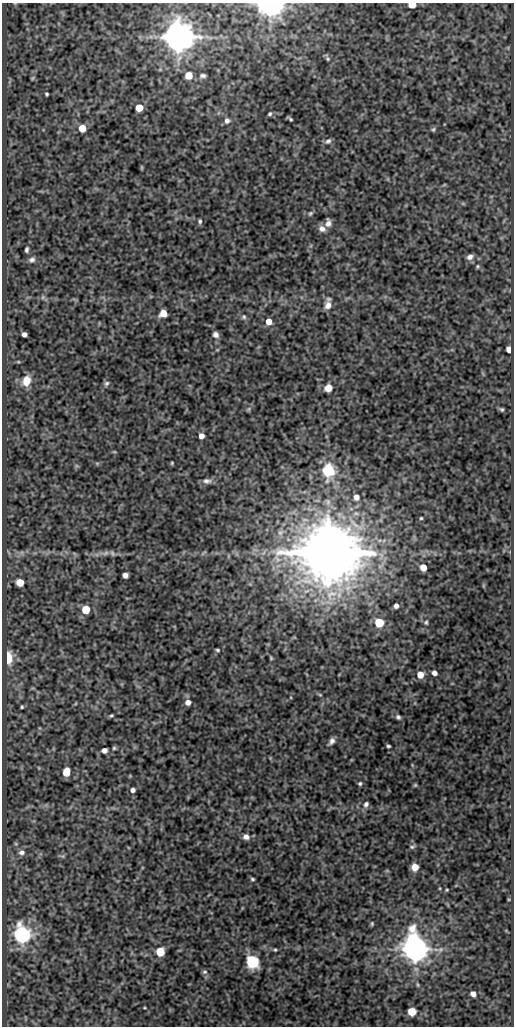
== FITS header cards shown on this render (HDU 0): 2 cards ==
NAXIS1  =                  512
NAXIS2  =                 1024

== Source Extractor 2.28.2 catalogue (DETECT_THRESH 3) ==
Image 512 x 1024 px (HDU 0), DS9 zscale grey, 1 PNG px = 1 image px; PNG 516 x 1028 px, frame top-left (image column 1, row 1024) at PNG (2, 3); no overlay
Background 81.8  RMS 0.51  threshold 1.52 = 3 sigma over >= 5 px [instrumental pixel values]
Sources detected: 95; all 95 listed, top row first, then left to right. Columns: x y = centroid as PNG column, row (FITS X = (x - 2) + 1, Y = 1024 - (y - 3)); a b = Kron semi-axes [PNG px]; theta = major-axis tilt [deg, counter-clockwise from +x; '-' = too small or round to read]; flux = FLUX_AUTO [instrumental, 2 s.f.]
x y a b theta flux
269 4 9 6 -6 21000
412 5 5 4 - 870
178 37 8 8 - 100000
328 59 7 6 - 62
188 75 5 5 - 690
203 76 8 5 0 88
33 78 6 4 37 42
47 94 4 3 - 49
139 108 5 5 - 770
270 114 6 5 - 69
290 119 6 3 -37 62
227 121 7 7 - 150
82 128 5 5 - 710
433 129 6 5 - 55
328 141 9 6 31 110
142 167 6 3 -90 35
444 185 6 3 19 33
463 203 6 4 -1 42
310 213 7 5 49 59
200 221 6 5 - 65
328 223 10 6 87 170
322 229 9 7 -33 180
27 250 5 3 - 76
470 257 9 6 21 150
32 260 8 6 8 120
477 266 5 5 - 46
43 297 6 5 - 65
328 305 10 8 81 240
163 313 6 5 - 490
244 317 7 6 - 74
269 321 5 5 - 410
24 334 4 4 - 160
216 335 7 6 - 130
509 349 5 4 - 350
26 381 10 8 71 560
106 383 7 6 - 82
328 388 7 7 - 320
249 409 7 4 89 53
502 409 7 4 -39 56
201 436 5 5 - 220
114 452 5 3 - 30
172 463 4 3 - 34
328 470 10 9 - 1700
207 481 12 7 -3 150
356 497 6 6 - 200
421 518 3 3 - 39
328 552 16 15 - 300000
106 553 9 6 27 110
112 553 8 5 -50 67
203 553 10 2 41 35
423 567 5 5 - 490
125 575 5 5 - 190
20 582 5 5 - 850
396 606 5 5 - 120
86 610 5 5 - 1200
426 622 6 5 - 56
379 623 6 5 - 1900
217 650 6 4 -3 56
7 658 7 4 -90 1900
271 658 6 3 -71 43
434 673 5 4 - 150
420 675 6 5 - 470
320 695 6 3 -19 36
188 702 6 6 - 180
22 707 3 3 - 44
111 716 5 4 - 48
398 717 6 5 - 77
332 741 8 5 56 140
388 746 4 3 - 52
114 748 5 5 - 49
104 750 6 5 - 170
66 772 7 5 73 770
360 783 5 4 - 55
415 785 4 4 - 41
133 790 6 5 - 120
366 804 7 6 - 110
246 837 7 6 - 170
16 844 6 4 -71 46
412 847 8 5 17 69
22 852 8 7 - 140
62 856 6 6 - 62
415 867 6 6 - 320
252 879 4 3 - 49
447 890 4 3 - 34
372 924 5 4 - 43
22 934 7 6 - 20000
415 949 9 7 -75 68000
275 950 4 4 - 38
160 952 6 5 - 1400
252 962 6 6 - 7700
204 972 7 6 - 71
418 985 7 3 -71 47
473 994 5 4 - 190
145 1008 5 3 - 28
412 1012 6 6 - 540
At the frame edge (FLAGS 8, measured only in part): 2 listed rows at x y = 269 4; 412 5

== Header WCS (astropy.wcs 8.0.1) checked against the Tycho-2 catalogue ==
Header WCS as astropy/WCSLIB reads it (CRVAL/CRPIX/CD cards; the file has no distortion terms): RA---SIN/DEC--SIN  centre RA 01:00:54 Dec -01:01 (15.23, -1.01 deg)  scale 1 arcsec/px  FOV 8.5' x 17.1'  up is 0 deg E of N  parity normal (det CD < 0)
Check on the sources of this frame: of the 60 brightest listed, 5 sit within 2.0 arcsec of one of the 7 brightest Tycho-2 stars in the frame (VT <= 12.46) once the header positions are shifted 0.36 arcsec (0.33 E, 0.15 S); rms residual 0.78 arcsec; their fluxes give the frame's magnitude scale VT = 22.60 - 2.5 log10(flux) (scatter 0.20 mag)
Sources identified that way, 5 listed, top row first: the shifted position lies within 2.0 arcsec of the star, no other Tycho-2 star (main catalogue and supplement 1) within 4.0 arcsec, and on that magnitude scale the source's flux lands within +1.5 / -3 mag of the star's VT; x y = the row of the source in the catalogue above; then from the Tycho-2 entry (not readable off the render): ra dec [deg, ICRS J2000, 3 dp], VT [Tycho-2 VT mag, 2 dp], TYC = Tycho-2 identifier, HIP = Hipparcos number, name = IAU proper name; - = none
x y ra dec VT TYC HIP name
178 37 15.249 -0.879 10.27 4681-925-1 - -
328 552 15.207 -1.022 8.91 4681-1072-1 4735 -
7 658 15.297 -1.051 12.46 4681-728-1 - -
22 934 15.292 -1.128 11.39 4681-1820-1 - -
415 949 15.183 -1.132 10.72 4681-1928-1 - -